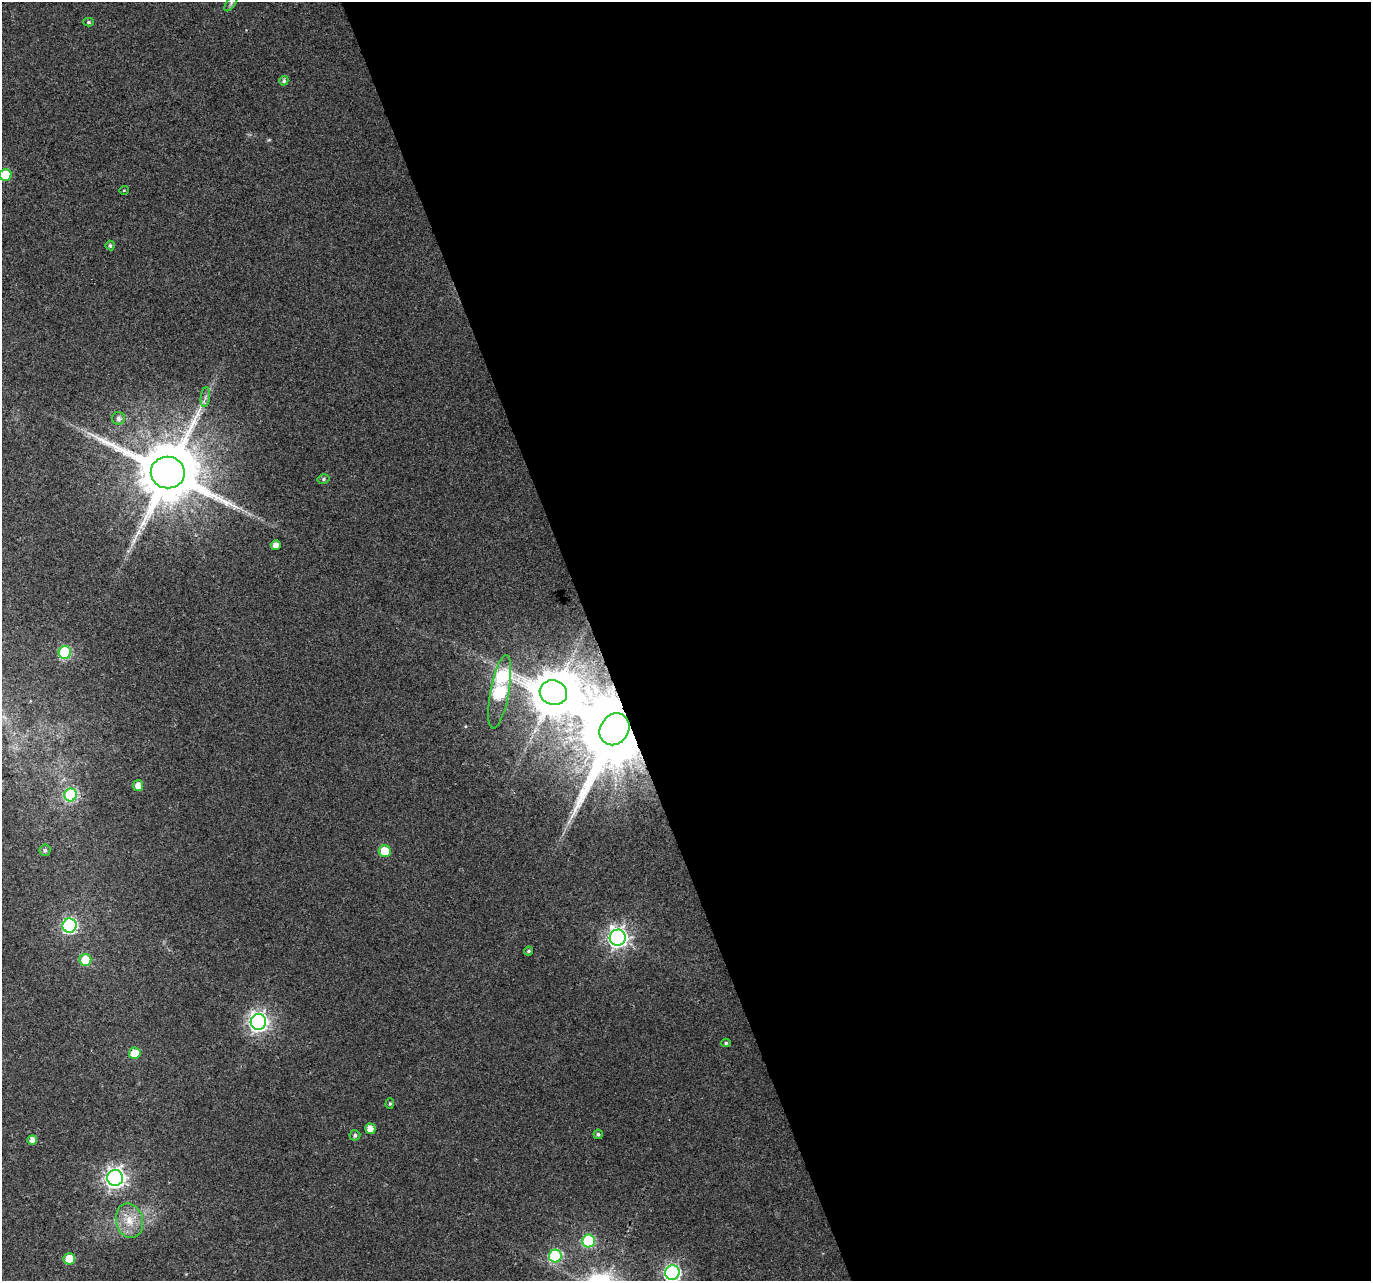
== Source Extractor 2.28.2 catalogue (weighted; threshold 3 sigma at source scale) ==
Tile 8 of 4 x 4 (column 4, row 2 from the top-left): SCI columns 4109-5477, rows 2689-3967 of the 5484 x 5319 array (HDU 1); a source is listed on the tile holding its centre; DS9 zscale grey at full resolution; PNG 1373 x 1283 px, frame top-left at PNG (2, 2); each listed source drawn as its Kron ellipse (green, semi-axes under 4 px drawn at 4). Shown black and unused: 57% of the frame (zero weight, under 3 of 4 exposures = <1% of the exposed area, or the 3 px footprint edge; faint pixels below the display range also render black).
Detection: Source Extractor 2.28.2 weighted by HDU 2 'WHT'; one run over the whole footprint, this tile lists its part. Background 0.0313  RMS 0.0039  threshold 0.0177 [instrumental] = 3 sigma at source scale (4.5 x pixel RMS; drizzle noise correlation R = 1.50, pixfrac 1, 0.0396/0.0396 arcsec/px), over >= 5 px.
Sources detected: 37; all 37 listed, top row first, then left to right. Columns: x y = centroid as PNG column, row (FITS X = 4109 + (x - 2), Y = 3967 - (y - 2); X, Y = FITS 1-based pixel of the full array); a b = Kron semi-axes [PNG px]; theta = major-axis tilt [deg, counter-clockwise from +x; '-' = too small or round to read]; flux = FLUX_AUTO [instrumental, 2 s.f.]
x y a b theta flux
231 3 9 4 55 0.91
88 22 5 4 - 0.72
284 81 5 4 - 0.81
6 175 6 6 - 14
124 190 5 3 - 0.29
110 246 5 4 - 0.81
205 397 10 4 83 1.4
118 418 6 6 - 1.4
168 472 17 16 - 3800
323 479 6 5 - 0.75
276 545 5 4 - 2.4
65 653 6 6 - 34
500 692 37 9 80 90
553 693 14 12 -20 1400
614 729 17 14 56 7300
138 786 5 5 - 3.4
71 795 6 6 - 41
45 850 6 5 - 1.1
385 851 6 6 - 9.2
69 926 7 7 - 78
618 938 8 8 - 220
528 951 5 3 - 0.56
85 960 6 6 - 14
258 1022 8 7 - 190
726 1043 4 4 - 0.62
135 1053 5 5 - 9.9
390 1104 5 4 - 0.54
370 1129 5 5 - 4.1
598 1134 5 4 - 0.81
355 1135 5 5 - 0.86
32 1140 5 4 - 2.2
115 1178 8 8 - 210
129 1221 17 13 -77 7.4
589 1241 6 6 - 36
555 1256 6 6 - 38
69 1259 6 5 - 11
672 1273 7 7 - 100
Overlapping masked pixels (flux is a lower limit): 2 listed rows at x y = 614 729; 135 1053
Isophote crosses this tile's border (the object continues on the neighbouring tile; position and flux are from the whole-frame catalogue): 2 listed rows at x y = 6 175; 672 1273